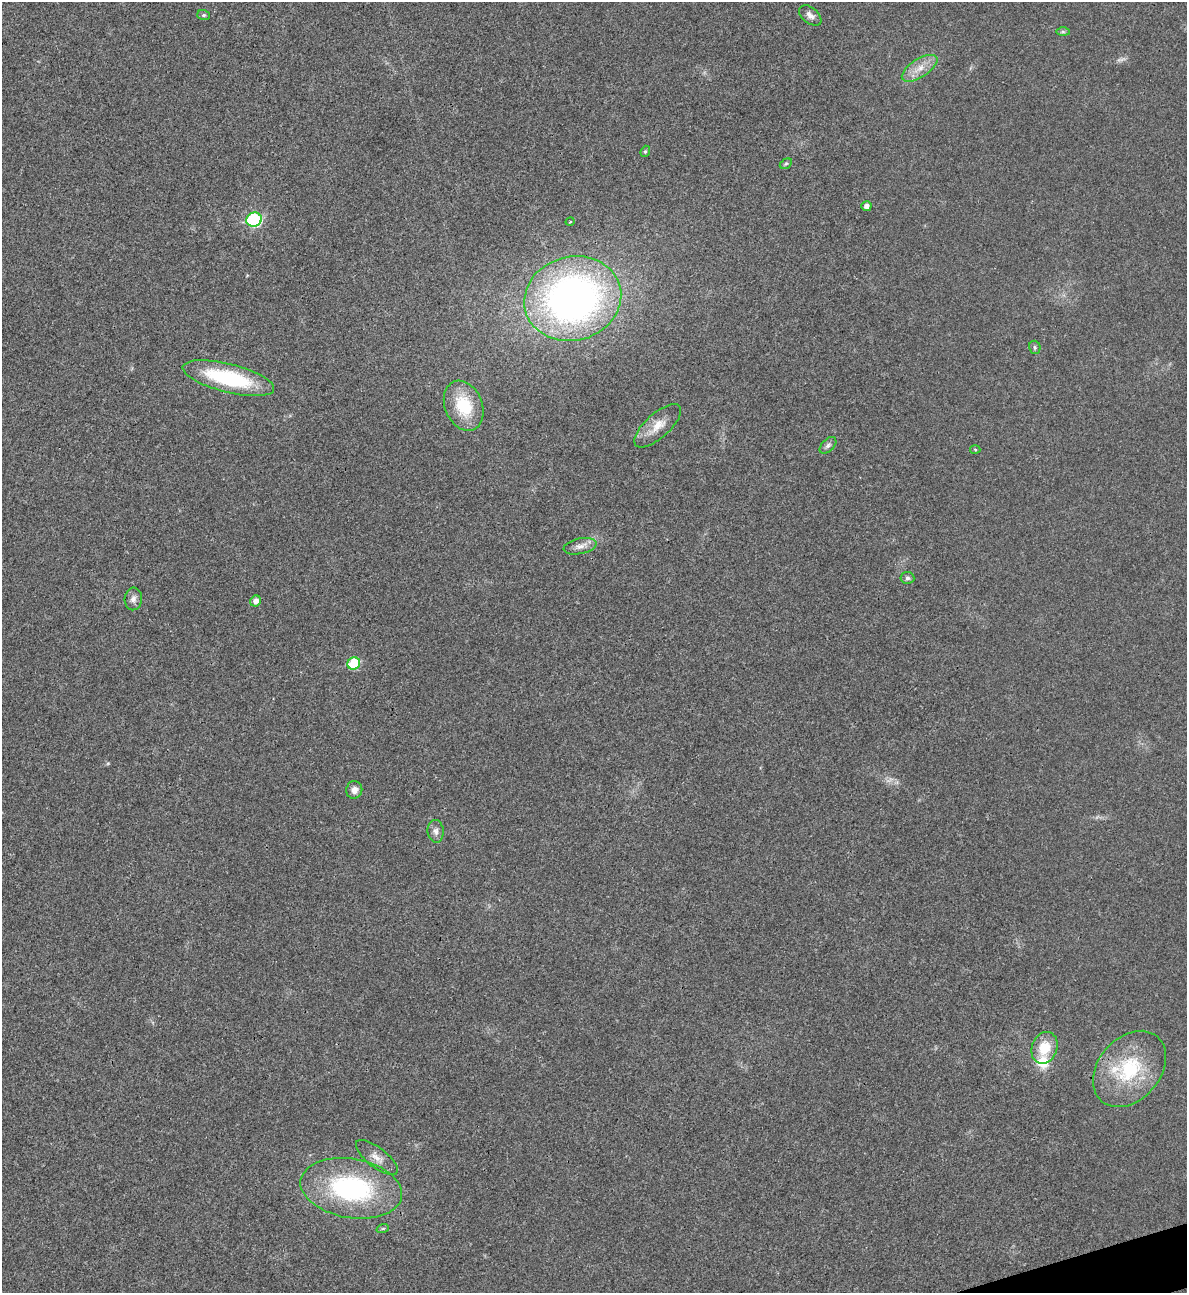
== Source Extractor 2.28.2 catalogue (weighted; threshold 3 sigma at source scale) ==
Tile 6 of 4 x 4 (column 2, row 2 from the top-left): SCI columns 1451-2635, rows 2584-3874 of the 5151 x 5169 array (HDU 1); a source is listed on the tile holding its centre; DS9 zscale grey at full resolution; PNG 1189 x 1295 px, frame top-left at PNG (2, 2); each listed source drawn as its Kron ellipse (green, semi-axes under 4 px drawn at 4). Shown black and unused: <1% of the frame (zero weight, under 3 of 4 exposures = <1% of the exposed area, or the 3 px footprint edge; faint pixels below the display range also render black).
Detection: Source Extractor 2.28.2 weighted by HDU 2 'WHT'; one run over the whole footprint, this tile lists its part. Background 0.031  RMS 0.0046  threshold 0.0208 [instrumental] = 3 sigma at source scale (4.5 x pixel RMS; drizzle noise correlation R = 1.50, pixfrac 1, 0.05/0.05 arcsec/px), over >= 5 px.
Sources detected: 31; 2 too faint to see at this stretch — neither listed nor drawn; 1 inside a brighter listed object's ellipse — not listed separately; the other 28 listed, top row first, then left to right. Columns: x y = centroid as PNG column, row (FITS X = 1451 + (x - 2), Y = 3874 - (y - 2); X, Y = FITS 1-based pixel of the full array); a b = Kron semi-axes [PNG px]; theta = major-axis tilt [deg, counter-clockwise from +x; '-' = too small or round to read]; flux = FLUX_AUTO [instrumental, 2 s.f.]
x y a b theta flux
204 15 6 5 - 0.74
810 15 13 8 -38 2.4
1063 32 7 4 -1 0.76
920 68 20 9 33 6
645 151 6 4 68 0.64
786 164 6 4 29 0.71
866 206 5 5 - 2
254 220 8 7 - 53
570 222 5 3 - 0.4
573 299 49 42 16 220
1035 347 7 5 -74 0.92
228 378 47 14 -14 40
464 406 26 18 -68 19
658 426 29 12 42 7.5
828 445 10 6 44 1.4
975 449 5 3 - 0.44
580 546 17 7 12 3.4
907 578 7 6 - 1.1
133 599 11 8 85 2.2
256 601 5 5 - 2.4
354 663 6 6 - 22
354 790 9 8 - 3
436 831 11 8 -84 2.2
1045 1048 16 12 68 11
1130 1069 43 31 49 33
377 1157 25 10 -38 4.9
351 1188 51 29 -10 71
383 1228 6 4 19 0.7